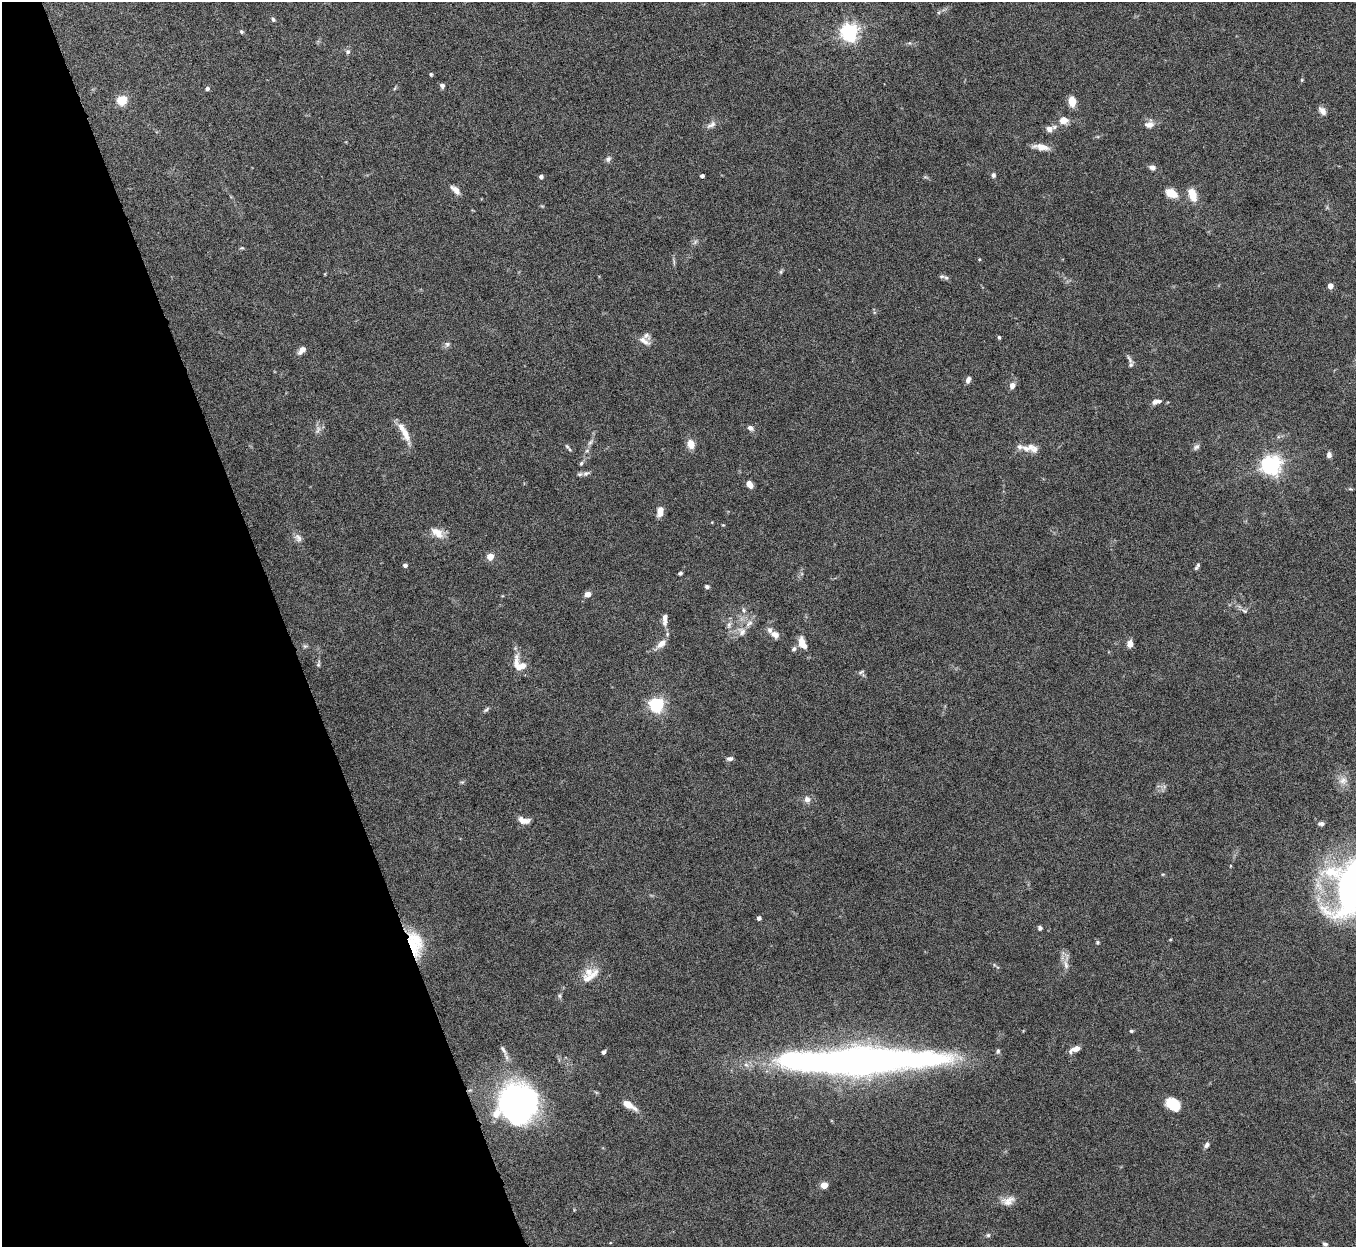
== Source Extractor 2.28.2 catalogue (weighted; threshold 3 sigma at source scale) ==
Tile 5 of 4 x 4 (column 1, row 2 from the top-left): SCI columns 2-1355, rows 2640-3884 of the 5422 x 5403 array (HDU 1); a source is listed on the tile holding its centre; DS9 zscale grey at full resolution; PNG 1358 x 1249 px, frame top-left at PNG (2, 2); no overlay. Shown black and unused: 21% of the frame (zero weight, under 8 of 15 exposures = <1% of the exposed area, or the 3 px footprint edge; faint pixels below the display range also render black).
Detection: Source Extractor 2.28.2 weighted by HDU 2 'WHT'; one run over the whole footprint, this tile lists its part. Background 0.161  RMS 0.0048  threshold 0.0196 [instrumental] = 3 sigma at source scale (4.09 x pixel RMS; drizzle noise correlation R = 1.36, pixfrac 0.8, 0.05/0.05 arcsec/px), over >= 5 px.
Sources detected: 121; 2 inside a brighter object's white glare — not listed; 11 inside a brighter listed object's ellipse — not listed separately; the other 108 listed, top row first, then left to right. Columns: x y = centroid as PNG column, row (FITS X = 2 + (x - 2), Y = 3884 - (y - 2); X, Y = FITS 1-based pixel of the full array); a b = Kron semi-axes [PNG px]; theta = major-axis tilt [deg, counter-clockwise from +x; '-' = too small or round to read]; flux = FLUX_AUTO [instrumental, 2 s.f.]
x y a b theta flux
273 19 6 5 - 0.86
241 32 5 5 - 0.73
850 32 6 6 - 190
348 52 6 6 - 1.1
431 74 4 4 - 0.66
1302 80 5 3 - 0.47
442 85 6 5 - 1.2
207 89 5 4 - 1.3
122 100 5 5 - 28
1072 101 11 7 -83 5
1322 111 11 6 -50 2.3
1063 120 9 7 2 4.5
1149 124 13 10 7 3
711 125 15 7 30 2.2
1049 129 9 8 - 2.4
1041 147 22 7 -9 4
608 159 8 6 49 1.2
1152 167 7 6 - 1.7
993 175 6 6 - 1.1
702 176 4 4 - 1.4
541 177 4 4 - 1.5
455 190 12 6 -45 3
1171 193 15 10 -26 5.4
1192 195 15 8 -69 6.3
695 242 8 5 46 0.99
242 248 6 4 -9 0.54
674 262 11 2 90 0.83
781 272 7 4 -90 0.67
941 276 10 5 -4 1.2
1330 286 4 4 - 4.2
999 337 4 3 - 0.67
644 341 18 8 -29 3.1
447 344 7 6 - 1.1
302 350 10 6 45 2.5
1129 359 16 5 -61 1.6
968 380 8 5 65 1.8
1012 385 7 6 - 2.4
1156 402 11 6 13 2.3
750 428 7 5 -34 1.8
318 430 12 6 71 1.9
405 433 28 9 -69 6.1
590 442 9 5 53 1.3
691 444 10 8 -73 4.3
567 446 8 5 -61 0.87
1030 446 10 9 - 2.7
1019 447 9 8 - 1.7
1196 447 10 7 44 1.4
587 451 6 4 1 0.73
1329 455 7 6 - 1.5
581 463 6 5 - 0.74
1271 465 7 7 - 250
586 473 10 7 27 1.6
749 484 8 5 -57 3.2
1350 489 8 3 -5 0.54
660 512 11 7 83 3.7
712 522 4 3 - 0.31
437 533 18 10 -38 5
298 538 13 8 -64 2.2
490 557 4 4 - 8.7
405 565 4 4 - 1.3
1197 566 9 4 57 0.99
680 573 4 3 - 0.85
707 587 4 4 - 1.3
588 594 7 6 - 2.4
743 610 6 5 - 0.91
1245 611 7 6 - 0.99
665 619 17 6 86 2.8
729 625 11 6 72 1.7
742 631 13 11 -73 3.7
775 635 10 7 -29 2.9
802 643 16 8 -68 5.2
661 644 15 7 43 3.7
1130 644 6 5 - 3.8
305 646 6 5 - 0.83
794 649 6 5 - 1.2
318 664 10 4 73 0.9
519 664 22 13 -62 7.2
861 672 9 3 32 0.78
656 705 6 6 - 110
486 710 10 4 39 0.93
730 758 8 5 7 1.3
1343 780 13 12 - 3.8
807 799 8 8 - 2.3
524 820 14 7 -13 3.9
1321 824 8 5 -1 1.4
1230 866 4 3 - 0.31
1163 874 5 3 - 0.41
1354 885 67 38 63 180
759 918 4 4 - 1.8
1040 928 5 4 - 1.2
1098 942 5 5 - 0.68
415 943 33 17 -77 17
1066 965 12 6 -78 2.4
588 971 15 12 18 5.2
559 996 6 5 - 0.78
1131 1031 5 4 - 0.66
1075 1049 12 5 23 3.6
503 1050 18 5 -60 1.9
603 1052 4 3 - 1.5
861 1061 146 25 2 290
627 1104 12 7 -29 4.4
1173 1104 14 10 -38 11
516 1111 46 29 73 120
1207 1145 7 5 53 1.4
824 1185 5 4 - 9.7
1008 1201 19 11 19 4.1
988 1235 5 5 - 0.77
1325 1244 5 4 - 1.2
Overlapping masked pixels (flux is a lower limit): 1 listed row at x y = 415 943
Isophote crosses this tile's border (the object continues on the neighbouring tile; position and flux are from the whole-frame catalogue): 1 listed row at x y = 1354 885